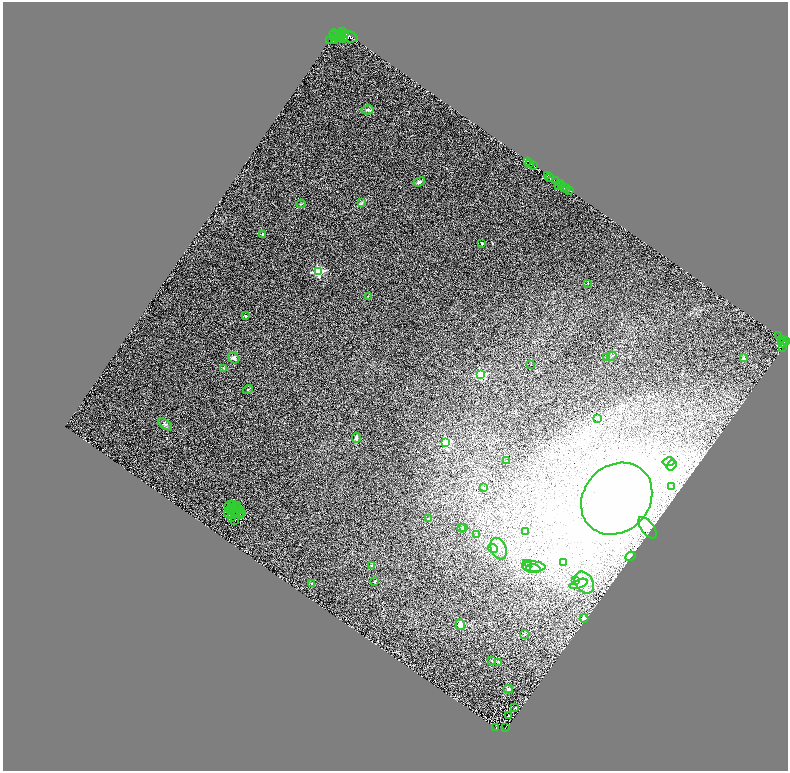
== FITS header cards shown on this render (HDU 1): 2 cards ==
NAXIS1  =                 1571
NAXIS2  =                 1537

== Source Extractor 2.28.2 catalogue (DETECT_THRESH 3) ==
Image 1571 x 1537 px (HDU 1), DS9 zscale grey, zoomed out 1/2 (1 PNG px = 2 x 2 image px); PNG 790 x 773 px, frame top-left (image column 2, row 1537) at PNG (3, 2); each listed source drawn as its Kron ellipse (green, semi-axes under 4 px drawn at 4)
Background 1.18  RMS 0.77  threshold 2.31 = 3 sigma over >= 5 px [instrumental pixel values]
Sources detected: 132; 27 cannot appear on this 1/2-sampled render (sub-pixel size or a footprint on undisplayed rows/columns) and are neither listed nor drawn; the other 105 listed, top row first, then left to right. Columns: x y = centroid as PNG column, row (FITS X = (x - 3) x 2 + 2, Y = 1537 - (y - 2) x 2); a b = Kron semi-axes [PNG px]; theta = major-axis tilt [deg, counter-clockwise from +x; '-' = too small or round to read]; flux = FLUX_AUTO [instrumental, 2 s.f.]
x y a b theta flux
343 32 2 2 - 1600
334 34 4 2 - 890
342 34 2 2 - 440
345 34 2 1 - 5700
337 35 4 1 - 4800
339 36 4 3 - 290
342 37 3 2 - 1400
349 37 8 5 -18 1400
337 38 2 1 - 280
334 39 3 1 - 55
344 39 3 1 - 510
329 41 3 2 - 170
368 110 6 4 15 280
527 161 2 1 - 2100
530 163 2 1 - 130
534 165 3 1 - 450
548 175 2 2 - 620
550 178 4 2 - 1900
555 181 3 2 - 2200
419 182 6 4 22 380
561 184 2 1 - 120
558 185 2 1 - 120
561 185 2 1 - 790
564 187 4 3 - 2300
566 188 2 1 - 740
569 190 3 1 - 440
362 202 3 3 - 150
301 204 5 3 - 140
263 234 2 2 - 590
482 243 3 3 - 120
318 271 3 3 - 17000
588 283 2 2 - 53
368 296 2 1 - 43
246 316 2 2 - 710
778 336 2 1 - 200
782 339 2 1 - 160
784 340 2 2 - 270
786 341 2 2 - 770
783 343 4 2 - 920
782 347 2 1 - 9.9
612 356 5 2 - 150
234 358 6 4 -44 420
606 358 3 2 - 110
744 358 2 2 - 910
531 364 2 1 - 69
223 368 3 2 - 86
480 375 3 3 - 13000
248 390 5 1 - 84
598 419 3 3 - 280
165 424 8 4 -38 340
356 438 5 3 - 350
446 443 3 3 - 8300
506 461 3 2 - 85
669 462 6 3 10 290
671 465 6 3 53 260
671 487 3 3 - 110
483 488 2 2 - 44
617 499 38 33 47 48000
234 504 2 1 - 58
232 505 2 1 - 16
228 506 2 1 - 13
237 506 3 1 - 110
236 507 3 2 - 31
234 508 4 2 - 90
231 509 2 1 - 8.5
238 509 3 1 - 120
240 510 2 1 - 43
237 511 2 1 - 44
228 513 4 2 - 13
235 513 3 1 - 54
241 513 2 1 - 60
231 515 3 1 - 110
240 515 2 1 - 45
232 517 3 1 - 6.1
428 519 3 3 - 220
235 520 2 1 - 47
462 528 4 3 - 230
464 528 3 3 - 160
647 528 12 6 -53 930
525 531 3 2 - 54
476 534 4 2 - 82
493 548 5 4 - 240
499 549 11 7 -68 1100
630 556 5 4 - 240
563 563 3 3 - 120
529 564 3 3 - 160
371 566 2 2 - 72
527 566 6 3 -72 250
534 567 11 5 -2 720
533 568 7 4 -6 380
575 580 3 3 - 130
374 581 3 2 - 79
584 583 12 8 -58 1200
312 584 2 2 - 82
579 584 9 4 19 400
584 618 4 3 - 110
460 625 5 5 - 760
525 634 4 3 - 150
492 660 3 2 - 65
499 662 3 3 - 140
508 689 5 3 - 250
515 708 2 1 - 28
509 715 3 1 - 64
496 727 2 1 - 60
506 728 4 2 - 310
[27 sub-pixel or undisplayed-footprint detections neither listed nor drawn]